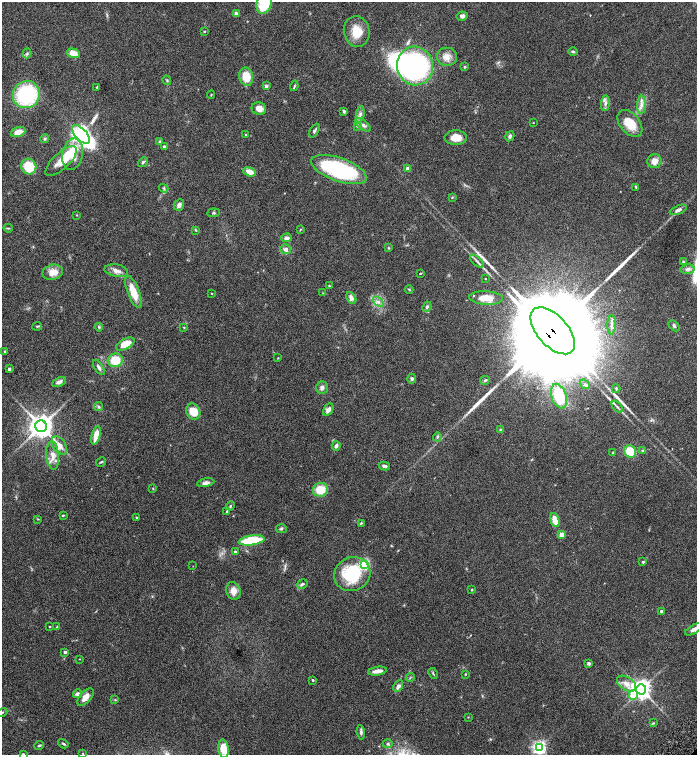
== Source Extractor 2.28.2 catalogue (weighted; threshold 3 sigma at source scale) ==
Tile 11 of 4 x 4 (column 3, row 3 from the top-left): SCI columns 3085-4474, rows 1507-3012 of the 6026 x 6028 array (HDU 1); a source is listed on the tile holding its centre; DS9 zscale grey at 2 x 2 block average (1 PNG px = mean of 2 x 2 image px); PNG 699 x 757 px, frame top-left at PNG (2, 2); each listed source drawn as its Kron ellipse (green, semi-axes under 4 px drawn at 4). Shown black and unused: <1% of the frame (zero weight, under 4 of 8 exposures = <1% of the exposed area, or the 3 px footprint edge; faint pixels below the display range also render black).
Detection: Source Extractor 2.28.2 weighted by HDU 2 'WHT'; one run over the whole footprint, this tile lists its part. Background 0.0687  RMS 0.0044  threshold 0.0178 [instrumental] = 3 sigma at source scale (4.09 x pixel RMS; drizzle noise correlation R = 1.36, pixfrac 0.8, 0.05/0.05 arcsec/px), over >= 5 px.
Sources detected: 172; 2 inside a brighter object's white glare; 6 long thin detections or spike segments (spike, bleed or trail) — neither listed nor drawn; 5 inside a brighter listed object's ellipse — not listed separately; the other 159 listed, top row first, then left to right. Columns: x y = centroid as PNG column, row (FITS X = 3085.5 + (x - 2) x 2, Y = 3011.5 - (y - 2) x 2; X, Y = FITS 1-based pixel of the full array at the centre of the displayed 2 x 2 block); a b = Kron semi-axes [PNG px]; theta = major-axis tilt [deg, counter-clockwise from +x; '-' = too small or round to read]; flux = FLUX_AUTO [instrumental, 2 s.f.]
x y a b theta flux
264 4 10 7 72 32
236 14 2 2 - 8.5
462 16 5 4 - 2.9
204 31 3 2 - 0.63
357 31 15 13 -76 18
573 52 5 3 - 1.3
27 53 5 3 - 1.5
73 53 6 4 -14 11
447 57 10 9 - 7.3
415 66 19 18 - 180
464 67 3 3 - 0.99
246 77 9 7 -77 17
167 80 5 3 - 1.1
266 86 4 3 - 1.7
294 86 5 3 - 1.2
97 87 4 2 - 0.66
26 95 14 13 - 85
211 95 4 2 - 0.69
605 103 8 4 85 3.2
641 105 9 4 87 4.5
259 108 7 6 - 6.5
344 111 4 3 - 1.4
360 115 8 3 80 2.9
533 123 3 2 - 0.42
630 123 15 9 -50 18
363 125 9 4 -37 3.5
357 126 3 2 - 0.67
314 131 7 3 62 1.7
18 132 7 5 19 8.8
81 134 12 5 -48 260
246 135 3 2 - 0.65
510 136 5 4 - 2.4
456 138 11 7 -2 13
45 139 5 4 - 1.4
160 141 3 2 - 0.83
164 147 3 3 - 1.8
72 154 16 10 78 25
61 161 20 8 43 12
654 161 7 7 - 6.8
143 162 5 4 - 1.5
29 167 8 7 - 25
408 168 2 2 - 10
339 170 29 11 -19 120
249 172 6 4 -20 9
636 187 4 2 - 0.92
164 188 5 3 - 1.1
452 197 4 2 - 0.71
179 205 6 4 67 3.8
678 210 9 4 23 3.4
213 213 6 3 6 1.1
76 215 3 2 - 0.52
8 228 5 2 - 0.95
300 229 4 2 - 0.69
196 230 3 2 - 0.64
287 238 5 3 - 3.3
389 248 3 3 - 0.85
286 249 5 5 - 3.8
477 261 8 2 -43 2
683 262 4 3 - 1.1
688 269 7 5 11 3.2
116 271 12 6 -11 5.7
53 272 10 7 13 10
420 273 3 2 - 0.63
485 279 2 2 - 0.56
329 286 3 2 - 0.72
409 289 4 2 - 0.63
133 292 17 6 -69 17
212 293 3 2 - 0.46
323 293 3 2 - 0.5
351 298 6 4 -61 5.4
486 298 17 6 -3 14
378 302 6 4 -39 3
427 307 5 4 - 2.2
612 325 10 3 86 2.5
37 326 5 3 - 1.1
674 326 6 3 -43 1.5
99 327 4 4 - 1.2
184 327 3 2 - 0.57
553 331 28 15 -48 20000
125 344 10 5 29 13
5 352 3 3 - 1.2
278 358 3 2 - 0.45
115 360 7 6 - 21
99 367 8 3 -58 2.5
9 369 4 3 - 2.3
412 379 5 4 - 1.9
485 380 5 3 - 1.3
59 382 7 4 25 3.7
585 384 5 3 - 2
322 388 6 6 - 3.1
616 389 4 3 - 0.98
559 396 12 7 -71 41
98 407 4 4 - 1.5
617 407 7 3 -48 2
328 410 7 4 57 3.8
193 412 8 6 -63 14
41 426 6 6 - 1100
500 430 3 2 - 0.68
96 435 9 4 74 11
437 437 4 3 - 1.1
59 446 10 6 -55 7.6
336 446 5 3 - 2.9
630 451 6 6 - 21
643 451 4 3 - 1
613 452 3 2 - 0.57
53 455 14 6 -85 7.6
101 462 5 2 - 1
384 466 5 3 - 2.2
206 483 9 4 10 3.4
153 488 3 2 - 0.59
320 490 8 7 - 19
230 506 4 3 - 1.3
227 512 3 3 - 0.75
63 515 4 3 - 0.84
137 517 3 3 - 0.91
38 519 3 2 - 0.57
555 520 7 4 -74 13
361 523 4 3 - 0.93
281 529 5 4 - 1.4
562 534 3 3 - 14
252 540 13 5 8 41
235 552 3 2 - 2.7
643 562 3 2 - 1.2
365 564 3 3 - 120
193 566 2 2 - 0.29
352 574 18 16 27 59
302 584 6 4 32 1.8
472 590 3 3 - 0.85
233 591 9 7 -73 6.4
661 611 3 3 - 1.5
50 627 3 2 - 0.52
57 627 4 2 - 0.79
694 629 10 4 29 4.2
65 652 3 3 - 1.9
79 659 3 2 - 0.36
589 663 3 3 - 2.6
378 671 9 3 8 6.8
433 673 5 3 - 1.1
465 674 3 2 - 0.59
410 678 4 2 - 0.87
313 680 2 2 - 1.2
626 684 11 6 -33 6.8
398 686 6 4 60 3.2
641 689 5 5 - 620
77 694 4 4 - 3
633 695 5 4 - 16
85 697 10 5 49 7.5
115 700 3 2 - 0.65
2 712 5 2 - 0.97
468 717 3 2 - 0.43
653 723 4 2 - 0.73
361 732 7 4 -84 2.1
63 744 5 2 - 1.3
388 744 5 3 - 1.3
39 745 5 3 - 1
539 747 4 4 - 260
223 749 9 5 -81 18
23 754 3 3 - 1
83 754 3 2 - 0.42
Overlapping masked pixels (flux is a lower limit): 1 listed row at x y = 553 331
Isophote crosses this tile's border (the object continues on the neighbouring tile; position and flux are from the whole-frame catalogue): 5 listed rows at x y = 264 4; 694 629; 2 712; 539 747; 23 754
Diffuse or blended objects may show on this block-average render without a row.